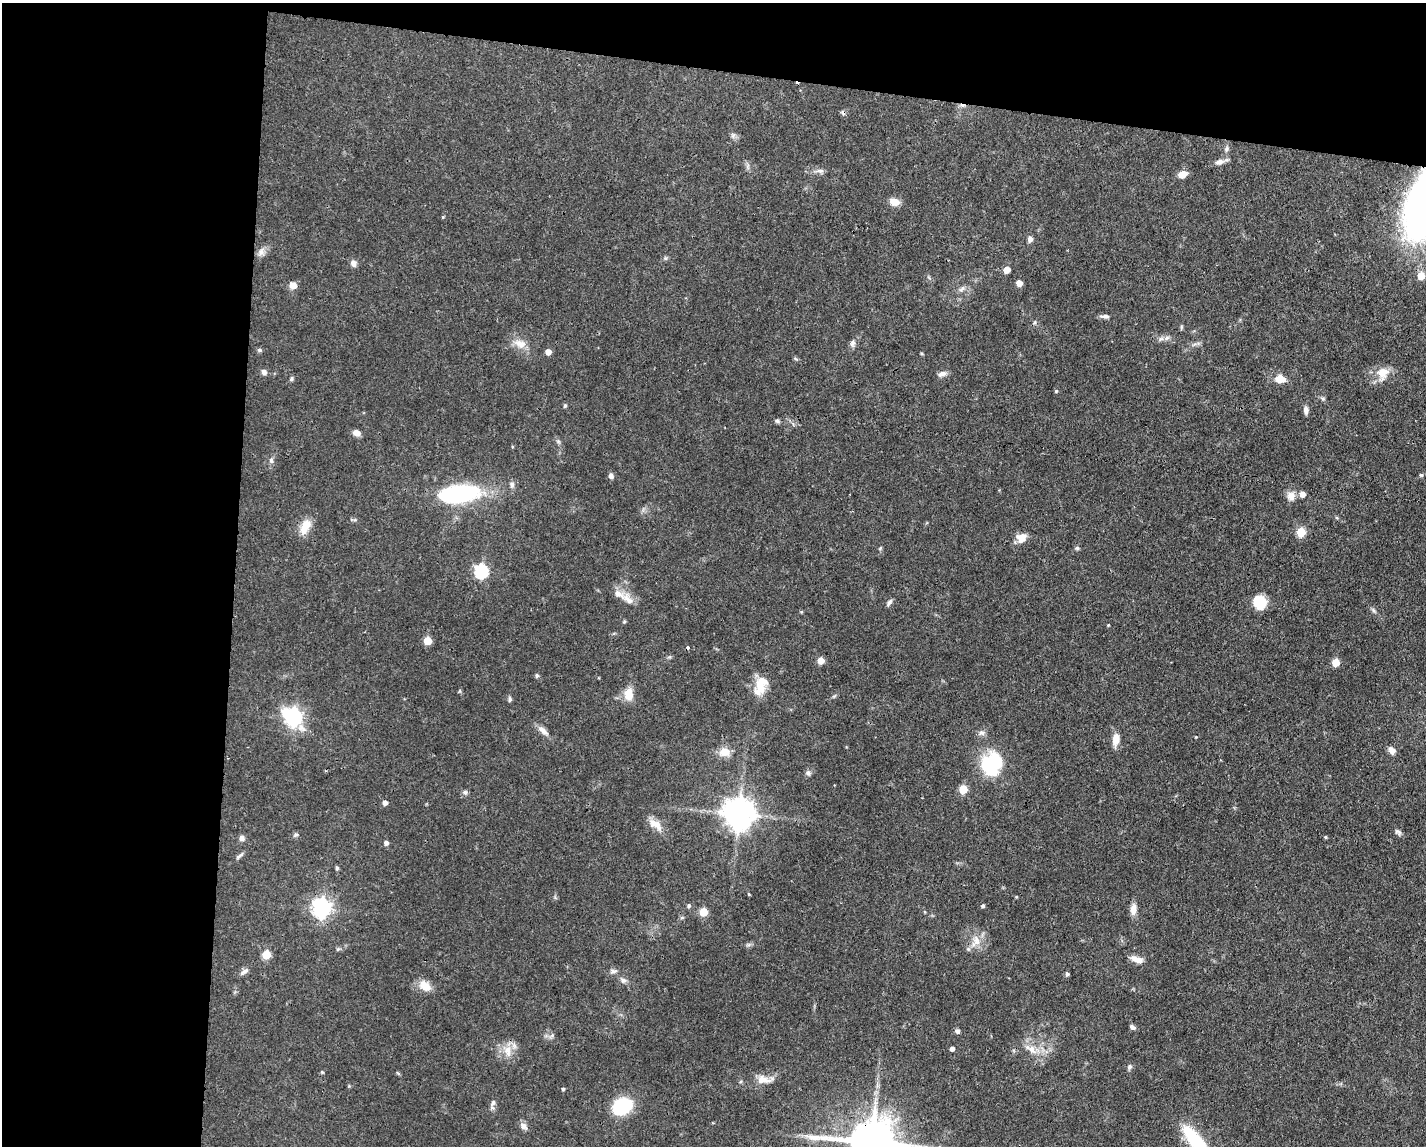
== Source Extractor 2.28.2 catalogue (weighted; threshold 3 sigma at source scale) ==
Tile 1 of 3 x 4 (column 1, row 1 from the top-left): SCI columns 109-1532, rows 3432-4575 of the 4598 x 4575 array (HDU 1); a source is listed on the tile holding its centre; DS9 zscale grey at full resolution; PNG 1428 x 1148 px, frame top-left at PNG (2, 3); no overlay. Shown black and unused: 22% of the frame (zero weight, under 3 of 4 exposures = <1% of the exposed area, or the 3 px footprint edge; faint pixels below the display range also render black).
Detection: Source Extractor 2.28.2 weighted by HDU 2 'WHT'; one run over the whole footprint, this tile lists its part. Background 0.0632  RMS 0.0038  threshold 0.0171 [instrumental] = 3 sigma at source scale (4.5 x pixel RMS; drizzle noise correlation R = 1.50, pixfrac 1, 0.05/0.05 arcsec/px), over >= 5 px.
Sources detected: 119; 1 inside a brighter object's white glare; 3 cosmic-ray / hot-pixel residue — not listed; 3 inside a brighter listed object's ellipse — not listed separately; the other 112 listed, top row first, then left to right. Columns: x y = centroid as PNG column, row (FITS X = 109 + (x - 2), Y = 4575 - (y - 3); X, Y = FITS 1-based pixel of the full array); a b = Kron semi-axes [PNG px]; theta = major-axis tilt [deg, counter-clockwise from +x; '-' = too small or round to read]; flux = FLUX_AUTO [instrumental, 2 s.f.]
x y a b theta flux
733 135 7 4 19 0.77
1227 149 9 6 55 0.99
1219 162 13 6 12 2
820 171 10 6 -7 1.3
1182 174 8 6 27 4.3
894 202 10 8 -17 4.1
443 217 5 3 - 0.37
1030 239 6 5 - 1.7
261 252 11 9 71 2.1
665 258 6 4 -71 0.51
353 263 9 7 -73 1.6
1007 270 5 5 - 4.4
1421 276 5 5 - 6.9
1019 283 5 5 - 3.7
293 285 8 7 - 2.7
962 289 11 5 44 1.2
1105 316 11 5 -2 1.2
1035 322 6 4 71 0.52
1181 327 6 4 72 0.47
1167 338 7 4 19 0.9
853 343 10 6 89 1.3
520 344 17 11 -24 4.2
259 350 6 5 - 0.6
548 352 5 5 - 2.8
922 353 4 3 - 0.44
264 372 8 7 - 1.3
1383 373 20 15 65 5.6
942 374 10 7 19 1.8
291 379 7 4 83 0.61
1280 379 15 10 -6 3.7
1056 391 5 3 - 0.39
1323 399 6 4 -19 0.61
565 406 5 4 - 0.55
1306 410 8 6 -84 1.6
777 421 6 5 - 0.76
356 433 9 7 -23 2
558 441 6 4 -18 0.58
271 460 6 6 - 0.85
1421 475 5 5 - 0.56
611 476 7 5 -72 1.2
512 485 8 6 84 1.2
459 494 30 11 8 72
1302 494 5 5 - 3
1291 496 12 11 - 3
305 526 21 11 63 5.5
1301 532 6 5 - 15
1021 538 12 10 27 3.8
880 548 6 3 46 0.41
1077 548 5 5 - 0.78
481 571 6 6 - 59
628 600 21 11 -48 4.3
889 602 10 4 56 0.93
1259 602 13 12 - 10
801 612 5 3 - 0.37
1108 625 4 3 - 0.33
427 641 5 5 - 11
821 660 5 5 - 5.9
1336 663 5 5 - 8.6
537 676 5 5 - 0.64
760 685 23 14 80 7.5
629 694 13 9 -88 5.9
510 699 8 4 -85 0.73
294 717 9 7 -41 130
543 730 15 7 -39 2.5
981 733 9 7 17 1.4
1116 740 15 8 84 3.6
1392 750 8 6 -54 2.4
725 752 13 10 1 4.7
990 766 28 18 -76 23
808 773 8 6 -3 1
963 789 5 5 - 12
465 792 7 6 - 0.91
385 803 4 4 - 2.2
739 814 9 9 - 660
654 824 20 10 -24 3.8
1399 832 7 6 - 0.91
295 835 7 6 - 0.79
1325 837 4 4 - 0.45
242 838 7 7 - 1.4
386 843 5 5 - 1.2
239 856 13 4 38 1
337 868 5 4 - 0.6
749 894 4 3 - 0.39
1016 897 4 3 - 0.32
689 906 5 5 - 0.79
983 906 4 4 - 0.78
322 908 7 7 - 170
1133 909 14 8 88 2.8
703 912 5 5 - 13
682 918 6 4 19 0.51
976 941 15 9 -83 3.7
338 949 6 4 42 0.52
266 955 5 5 - 13
1135 959 13 8 -28 2.7
613 971 10 6 -7 1.1
244 972 14 5 34 1.4
1067 974 5 4 - 0.91
623 980 8 7 - 1.2
425 986 16 11 -37 4.5
1132 1027 7 5 -30 1
957 1031 6 5 - 0.96
952 1049 4 4 - 1.4
1031 1049 20 8 -33 4.5
508 1051 17 10 -84 4.4
1129 1067 7 5 62 0.96
763 1080 19 10 -10 4.1
563 1089 4 3 - 0.63
493 1103 9 6 70 1.1
622 1106 14 11 27 32
523 1126 10 8 -48 1.8
871 1142 14 11 -4 1700
1196 1142 35 11 -52 32
Overlapping masked pixels (flux is a lower limit): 1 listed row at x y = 871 1142
Isophote crosses this tile's border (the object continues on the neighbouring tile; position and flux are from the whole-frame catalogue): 2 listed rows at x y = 871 1142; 1196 1142